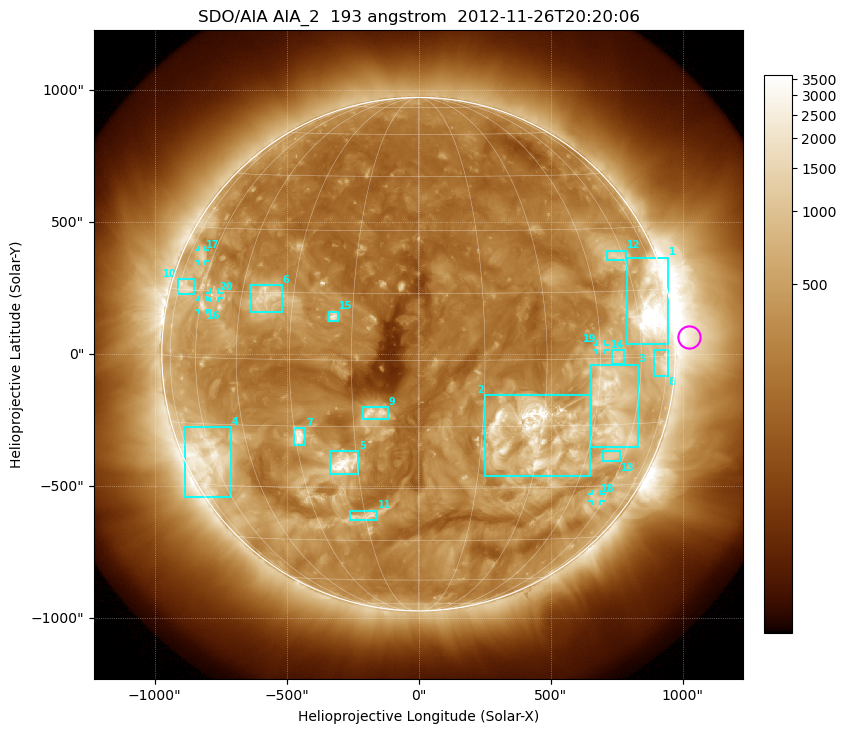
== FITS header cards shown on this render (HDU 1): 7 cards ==
TELESCOP= 'SDO/AIA'
INSTRUME= 'AIA_2'
WAVELNTH=                  193
WAVEUNIT= 'angstrom'
DATE-OBS= '2012-11-26T20:20:06.84'
CTYPE1  = 'HPLN-TAN'
CTYPE2  = 'HPLT-TAN'

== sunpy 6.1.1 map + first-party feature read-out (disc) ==
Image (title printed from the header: SDO/AIA AIA_2  193 angstrom  2012-11-26T20:20:06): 1024 x 1024 px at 2.4 arcsec/px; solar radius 973 arcsec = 405 px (full disc in frame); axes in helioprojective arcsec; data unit not stated in the header (colour bar unlabelled)
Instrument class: DISC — disc imager (sunpy class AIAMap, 193 A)
Bright regions (active regions / flare kernels): reference = the median radial profile (limb darkening/brightening removed); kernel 9 px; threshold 5 sigma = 709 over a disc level ~282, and >= 1.15x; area >= 12 px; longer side >= 10 px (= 24 arcsec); searched inside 0.97 R_sun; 20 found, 20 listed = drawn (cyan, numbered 1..; 5 of them under ~33 arcsec drawn as corner ticks so the feature stays visible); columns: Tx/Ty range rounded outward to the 5 arcsec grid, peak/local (2 s.f.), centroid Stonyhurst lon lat
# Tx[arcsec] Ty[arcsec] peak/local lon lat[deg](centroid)
1 790..945 35..365 18 +66 +10
2 250..650 -465..-155 14 +27 -16
3 650..830 -350..-40 8.1 +50 -11
4 -885..-710 -540..-275 6.4 -62 -23
5 -335..-225 -455..-365 14 -18 -24
6 -635..-515 160..265 5.2 -38 +14
7 -475..-430 -345..-280 9.6 -29 -17
8 890..945 -85..20 4.6 +72 -2
9 -210..-115 -250..-200 7.1 -10 -12
10 -915..-850 225..285 4.7 -70 +15
11 -265..-155 -630..-590 5.5 -15 -38
12 710..785 355..390 4.1 +57 +23
13 695..765 -405..-365 3.8 +54 -22
14 730..780 -35..15 4.2 +51 +0
15 -340..-305 125..160 7.2 -19 +10
16 -830..-805 165..205 4.9 -59 +12
17 -830..-805 350..395 3.8 -66 +23
18 655..690 -560..-530 3.5 +56 -33
19 675..705 15..35 4.3 +45 +3
20 -790..-755 210..235 3.6 -55 +14
Off-limb structures (1.02-1.3 R_sun): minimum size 162 px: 3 found; the strongest spans PA ~235..305 deg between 1.02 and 1.3 R_sun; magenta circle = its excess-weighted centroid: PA ~275 deg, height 1.05 R_sun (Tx ~1025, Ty ~65 arcsec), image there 4.5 x the reference